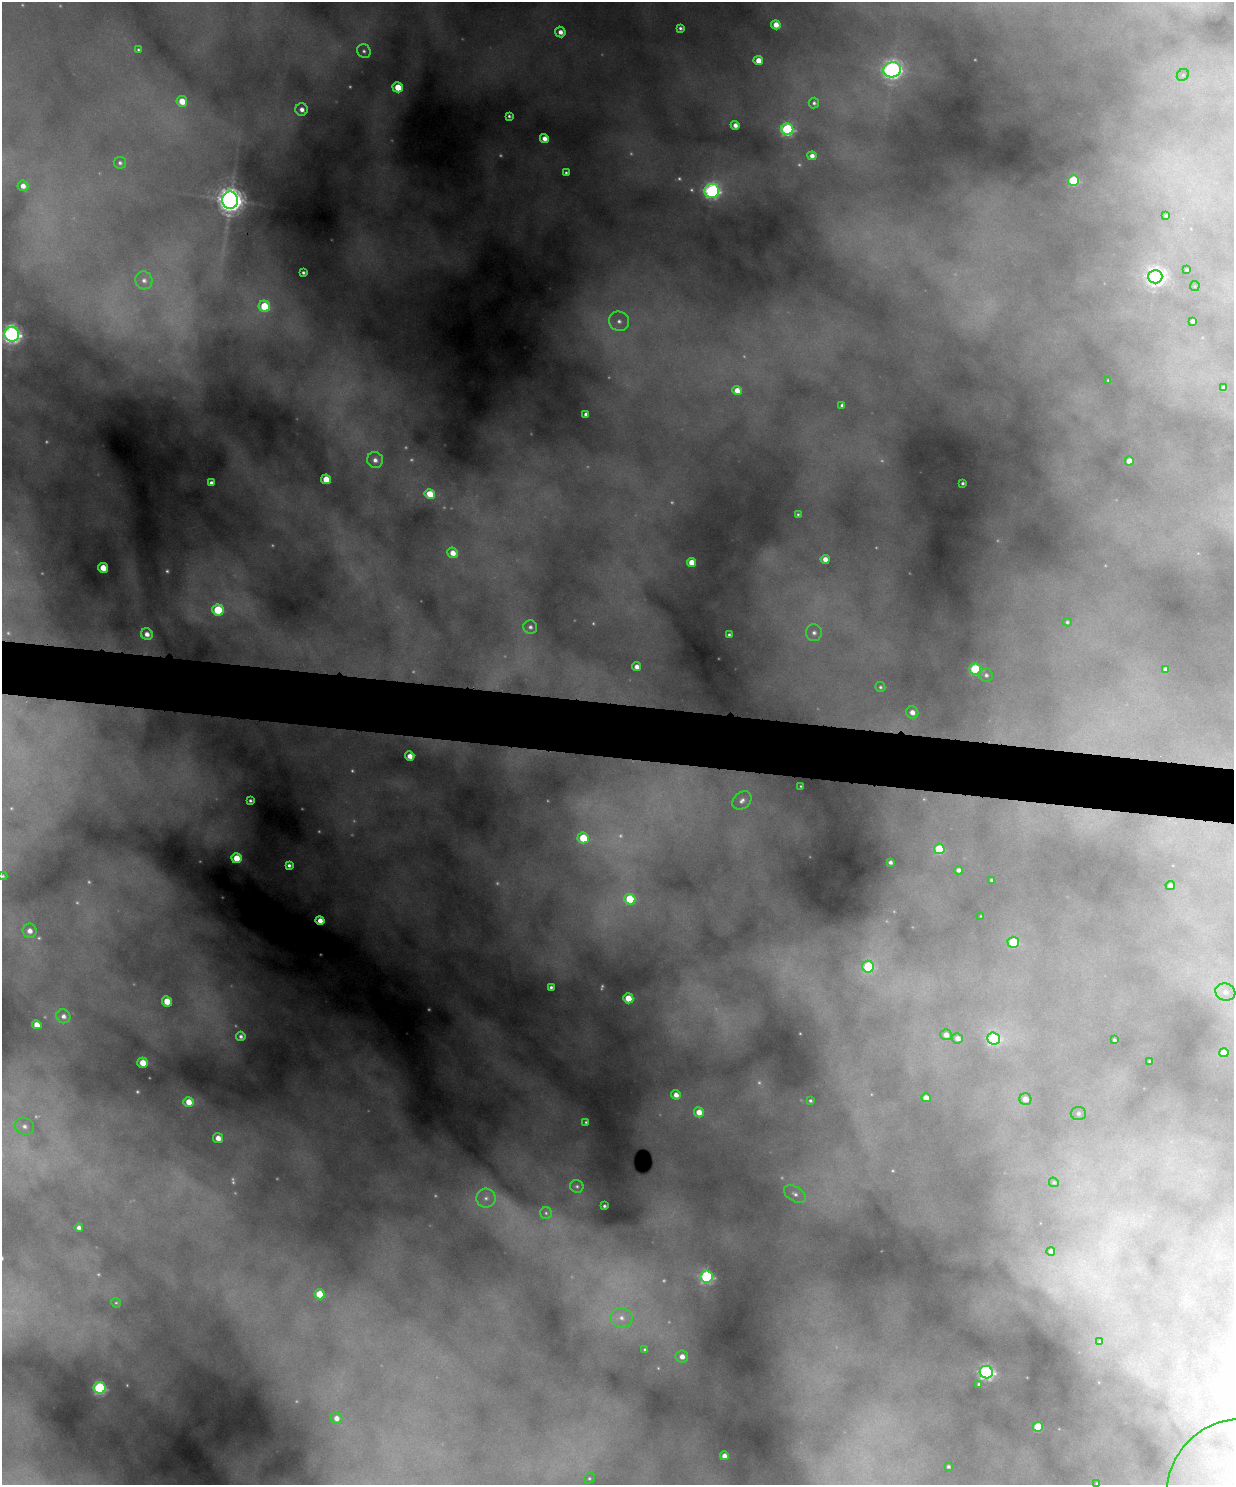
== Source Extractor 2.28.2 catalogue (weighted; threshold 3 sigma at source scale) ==
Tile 7 of 4 x 3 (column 3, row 2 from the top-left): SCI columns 2467-3698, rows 1612-3094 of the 4931 x 4820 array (HDU 1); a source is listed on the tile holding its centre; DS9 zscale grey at full resolution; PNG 1236 x 1487 px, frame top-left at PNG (2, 2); each listed source drawn as its Kron ellipse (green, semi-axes under 4 px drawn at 4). Shown black and unused: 4% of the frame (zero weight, under 4 of 8 exposures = <1% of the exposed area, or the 3 px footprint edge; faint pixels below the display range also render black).
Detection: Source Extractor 2.28.2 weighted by HDU 2 'WHT'; one run over the whole footprint, this tile lists its part. Background 0.606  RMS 0.017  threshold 0.0686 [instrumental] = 3 sigma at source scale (4.09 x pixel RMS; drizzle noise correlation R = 1.36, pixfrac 0.8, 0.05/0.05 arcsec/px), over >= 5 px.
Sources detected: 177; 48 too faint to see at this stretch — neither listed nor drawn; the other 129 listed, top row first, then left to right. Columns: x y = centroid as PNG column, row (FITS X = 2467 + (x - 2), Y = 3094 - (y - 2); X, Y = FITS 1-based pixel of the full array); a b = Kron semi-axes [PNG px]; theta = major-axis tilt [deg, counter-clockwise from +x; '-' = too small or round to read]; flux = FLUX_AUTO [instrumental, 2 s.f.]
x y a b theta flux
776 25 5 4 - 17
680 28 4 3 - 4
560 32 5 5 - 11
138 50 3 3 - 2.2
364 51 7 6 - 5
758 60 5 4 - 21
892 70 9 7 13 850
1183 75 6 5 - 3.4
398 87 5 5 - 39
182 101 5 5 - 28
814 103 5 5 - 3.9
302 109 6 6 - 10
509 116 3 3 - 3.3
735 125 4 4 - 11
787 129 6 6 - 280
544 138 4 4 - 13
812 156 4 4 - 11
120 163 6 6 - 4.6
566 173 3 3 - 3
1073 181 5 5 - 110
23 186 5 5 - 11
712 191 7 7 - 510
230 200 8 8 - 2000
1166 216 3 2 - 1.8
1187 270 3 3 - 1.7
303 273 3 3 - 3.7
1155 277 7 7 - 730
144 280 9 8 - 9.3
1195 286 5 5 - 1.8
264 306 6 5 - 67
619 321 10 9 - 16
1192 321 4 4 - 4.8
12 334 7 7 - 710
1108 380 3 3 - 1.5
1224 388 4 4 - 5.8
737 390 5 4 - 20
842 405 4 3 - 4.4
586 414 4 4 - 6.1
375 460 8 8 - 11
1129 461 4 4 - 17
326 479 5 4 - 40
211 483 4 4 - 6
963 483 3 3 - 2.8
430 494 5 5 - 38
798 514 3 3 - 2.3
453 553 5 5 - 20
825 559 4 4 - 15
691 562 5 4 - 26
103 568 5 4 - 32
218 610 6 5 - 98
1067 622 5 4 - 2.6
530 627 7 7 - 5.8
814 633 8 8 - 9
147 634 6 5 - 12
729 635 3 3 - 2.5
636 667 4 4 - 11
975 669 5 5 - 140
1165 669 4 4 - 5.3
986 675 7 6 - 5.2
880 687 5 5 - 3.1
912 712 6 6 - 12
410 756 5 4 - 14
801 786 3 2 - 1.5
742 800 11 8 42 9.3
250 801 3 3 - 3.4
583 838 5 5 - 62
939 849 5 5 - 82
237 858 5 5 - 37
890 862 4 3 - 4.6
289 865 4 4 - 5.3
958 870 4 4 - 5.9
3 876 4 4 - 2
991 880 3 3 - 2.3
1170 886 5 4 - 8.3
630 899 5 5 - 83
981 916 3 2 - 1
320 921 5 4 - 14
30 931 7 7 - 13
1013 942 5 5 - 74
868 967 6 6 - 120
551 987 4 4 - 4.2
1225 992 10 8 -19 12
628 998 5 5 - 35
167 1001 5 5 - 34
63 1016 7 6 - 8.1
37 1025 5 4 - 18
946 1035 6 5 - 9.8
241 1036 4 4 - 5.4
957 1038 5 5 - 9.3
993 1039 6 6 - 230
1114 1040 3 3 - 2.2
1224 1053 5 4 - 19
1149 1061 3 2 - 1.4
143 1063 5 5 - 29
676 1095 5 4 - 13
926 1098 5 4 - 14
1025 1099 6 6 - 12
810 1101 3 3 - 2.3
189 1102 5 5 - 24
699 1112 5 5 - 20
1078 1113 7 6 - 5.8
586 1122 3 3 - 2.4
24 1126 10 8 -25 10
218 1138 5 5 - 17
1054 1182 5 4 - 2.2
577 1186 7 6 - 4.2
795 1194 12 7 -31 9
486 1198 9 9 - 12
604 1206 3 3 - 2.9
546 1213 6 5 - 3.6
79 1228 4 4 - 7.1
1051 1251 4 4 - 4.5
706 1277 6 6 - 320
320 1294 5 5 - 51
116 1303 5 4 - 2.1
621 1318 11 10 - 16
1100 1342 4 4 - 1.6
645 1350 4 3 - 3.5
682 1357 6 6 - 13
986 1372 6 6 - 510
979 1384 4 3 - 2.7
100 1388 6 6 - 240
336 1418 6 5 - 11
1038 1427 5 5 - 70
724 1456 4 4 - 9.7
948 1467 3 3 - 3.4
589 1478 6 5 - 2.5
1227 1481 66 55 50 340
1097 1484 3 3 - 2
Isophote crosses this tile's border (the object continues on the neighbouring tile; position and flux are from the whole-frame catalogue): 4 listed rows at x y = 12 334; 3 876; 1227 1481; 1097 1484